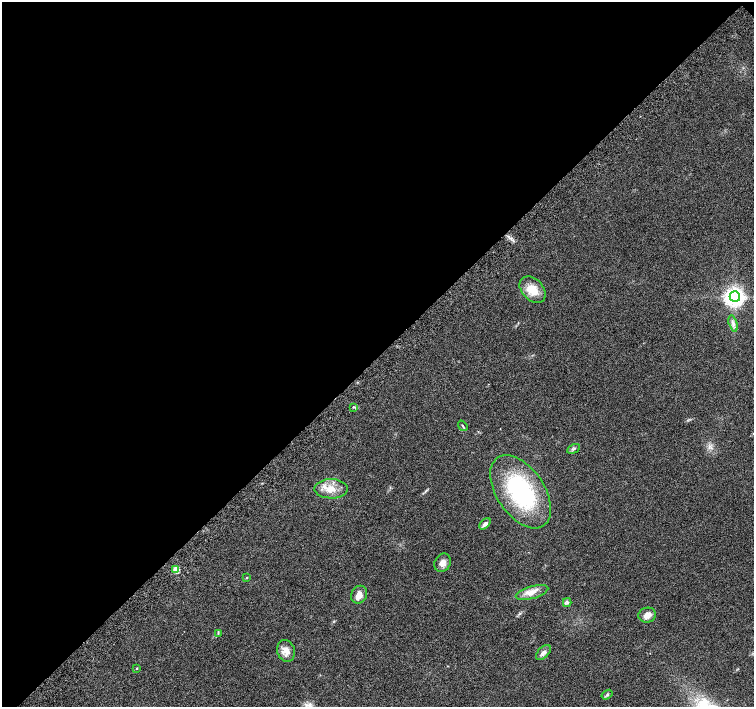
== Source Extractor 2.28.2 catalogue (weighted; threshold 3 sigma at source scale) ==
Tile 2 of 4 x 4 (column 2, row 1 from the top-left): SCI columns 1552-3054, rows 4490-5899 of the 6097 x 6093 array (HDU 1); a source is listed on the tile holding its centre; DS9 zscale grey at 2 x 2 block average (1 PNG px = mean of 2 x 2 image px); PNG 756 x 709 px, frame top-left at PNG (2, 2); each listed source drawn as its Kron ellipse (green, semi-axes under 4 px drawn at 4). Shown black and unused: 50% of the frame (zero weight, under 5 of 9 exposures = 3% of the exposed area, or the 3 px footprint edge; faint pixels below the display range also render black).
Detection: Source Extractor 2.28.2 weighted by HDU 2 'WHT'; one run over the whole footprint, this tile lists its part. Background 0.0304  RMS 0.0022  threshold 0.00916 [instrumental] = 3 sigma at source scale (4.09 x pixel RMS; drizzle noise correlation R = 1.36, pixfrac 0.8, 0.0396/0.0396 arcsec/px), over >= 5 px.
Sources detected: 22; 1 inside a brighter listed object's ellipse — not listed separately; the other 21 listed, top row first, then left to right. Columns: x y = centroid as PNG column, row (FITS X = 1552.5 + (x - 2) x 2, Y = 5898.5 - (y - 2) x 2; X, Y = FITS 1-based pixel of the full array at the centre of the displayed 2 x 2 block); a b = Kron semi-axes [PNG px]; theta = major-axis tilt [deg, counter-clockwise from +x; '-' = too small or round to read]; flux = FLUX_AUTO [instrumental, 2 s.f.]
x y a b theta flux
533 290 15 10 -46 7.7
735 297 5 5 - 250
733 324 8 3 -75 1.5
353 407 3 2 - 0.44
463 426 6 2 -52 0.52
573 449 7 3 26 0.9
331 489 17 9 0 6.7
521 492 41 24 -56 55
485 524 7 4 44 1.5
443 563 9 8 - 2.9
176 569 3 3 - 14
246 578 3 2 - 0.31
532 592 17 6 16 4.5
359 595 9 7 58 3.9
567 602 4 3 - 0.79
647 615 9 7 11 3.2
218 633 3 2 - 0.39
286 651 11 8 -75 4.3
543 652 9 5 44 1.9
137 668 3 2 - 0.39
607 695 6 3 36 0.69
Diffuse or blended objects may show on this block-average render without a row.